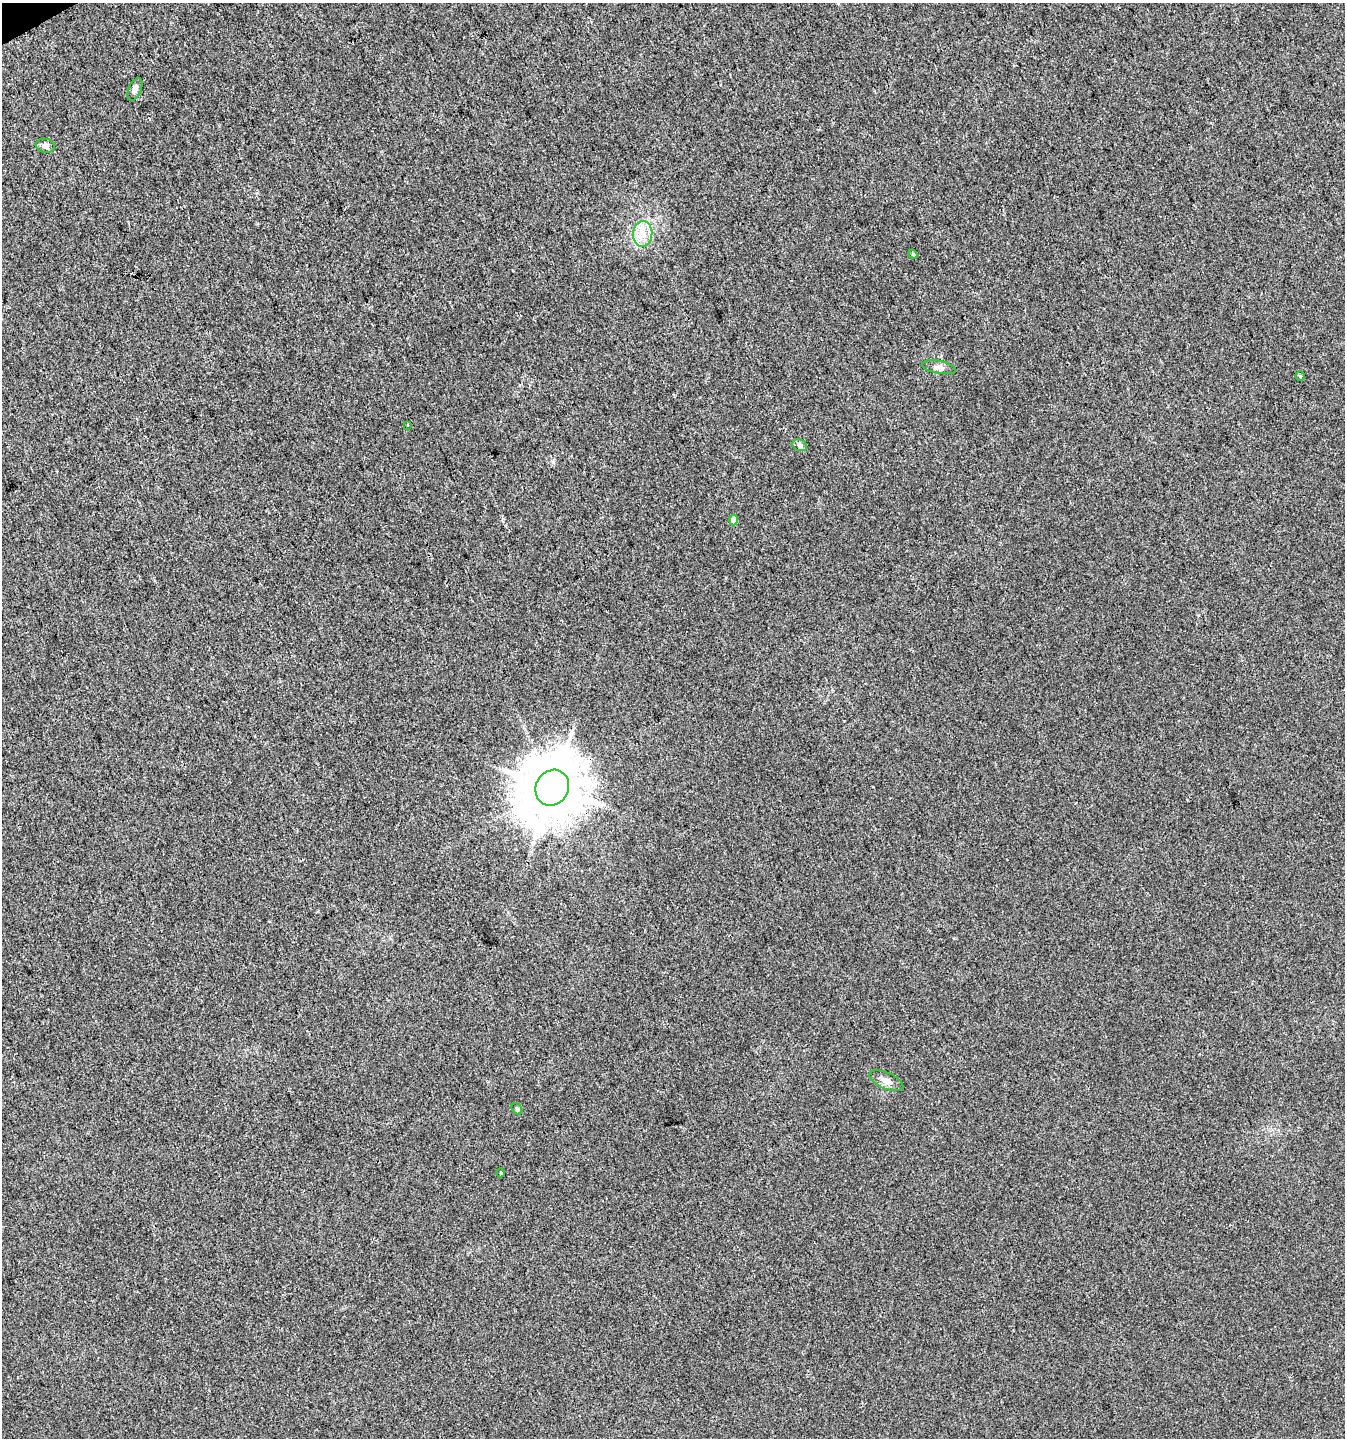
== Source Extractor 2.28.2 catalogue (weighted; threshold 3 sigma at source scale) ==
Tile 11 of 4 x 4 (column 3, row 3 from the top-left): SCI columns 2784-4126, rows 1440-2875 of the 5627 x 5748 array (HDU 1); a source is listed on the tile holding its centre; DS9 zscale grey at full resolution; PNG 1347 x 1440 px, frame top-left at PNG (2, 3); each listed source drawn as its Kron ellipse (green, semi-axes under 4 px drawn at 4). Shown black and unused: <1% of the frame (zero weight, under 3 of 4 exposures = <1% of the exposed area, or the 3 px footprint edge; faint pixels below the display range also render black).
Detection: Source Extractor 2.28.2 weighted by HDU 2 'WHT'; one run over the whole footprint, this tile lists its part. Background 0.00553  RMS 0.0034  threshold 0.0153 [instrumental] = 3 sigma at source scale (4.5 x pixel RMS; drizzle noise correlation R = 1.50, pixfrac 1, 0.0396/0.0396 arcsec/px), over >= 5 px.
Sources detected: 14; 1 inside a brighter listed object's ellipse — not listed separately; the other 13 listed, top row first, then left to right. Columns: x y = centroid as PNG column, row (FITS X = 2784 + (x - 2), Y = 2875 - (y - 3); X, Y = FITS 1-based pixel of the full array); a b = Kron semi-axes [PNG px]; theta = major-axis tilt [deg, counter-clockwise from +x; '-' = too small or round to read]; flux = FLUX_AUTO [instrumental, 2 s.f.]
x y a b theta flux
135 89 12 6 68 1.4
45 146 10 7 -9 1.2
643 234 13 9 85 4.3
913 254 4 4 - 0.38
939 367 17 6 -10 1.7
1300 376 5 5 - 0.36
408 425 3 2 - 0.32
800 445 7 5 -21 0.79
733 520 5 4 - 1.9
552 788 18 16 59 2100
886 1081 18 8 -23 2.4
517 1109 6 4 -45 0.5
501 1173 4 3 - 0.3
Overlapping masked pixels (flux is a lower limit): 1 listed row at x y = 552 788